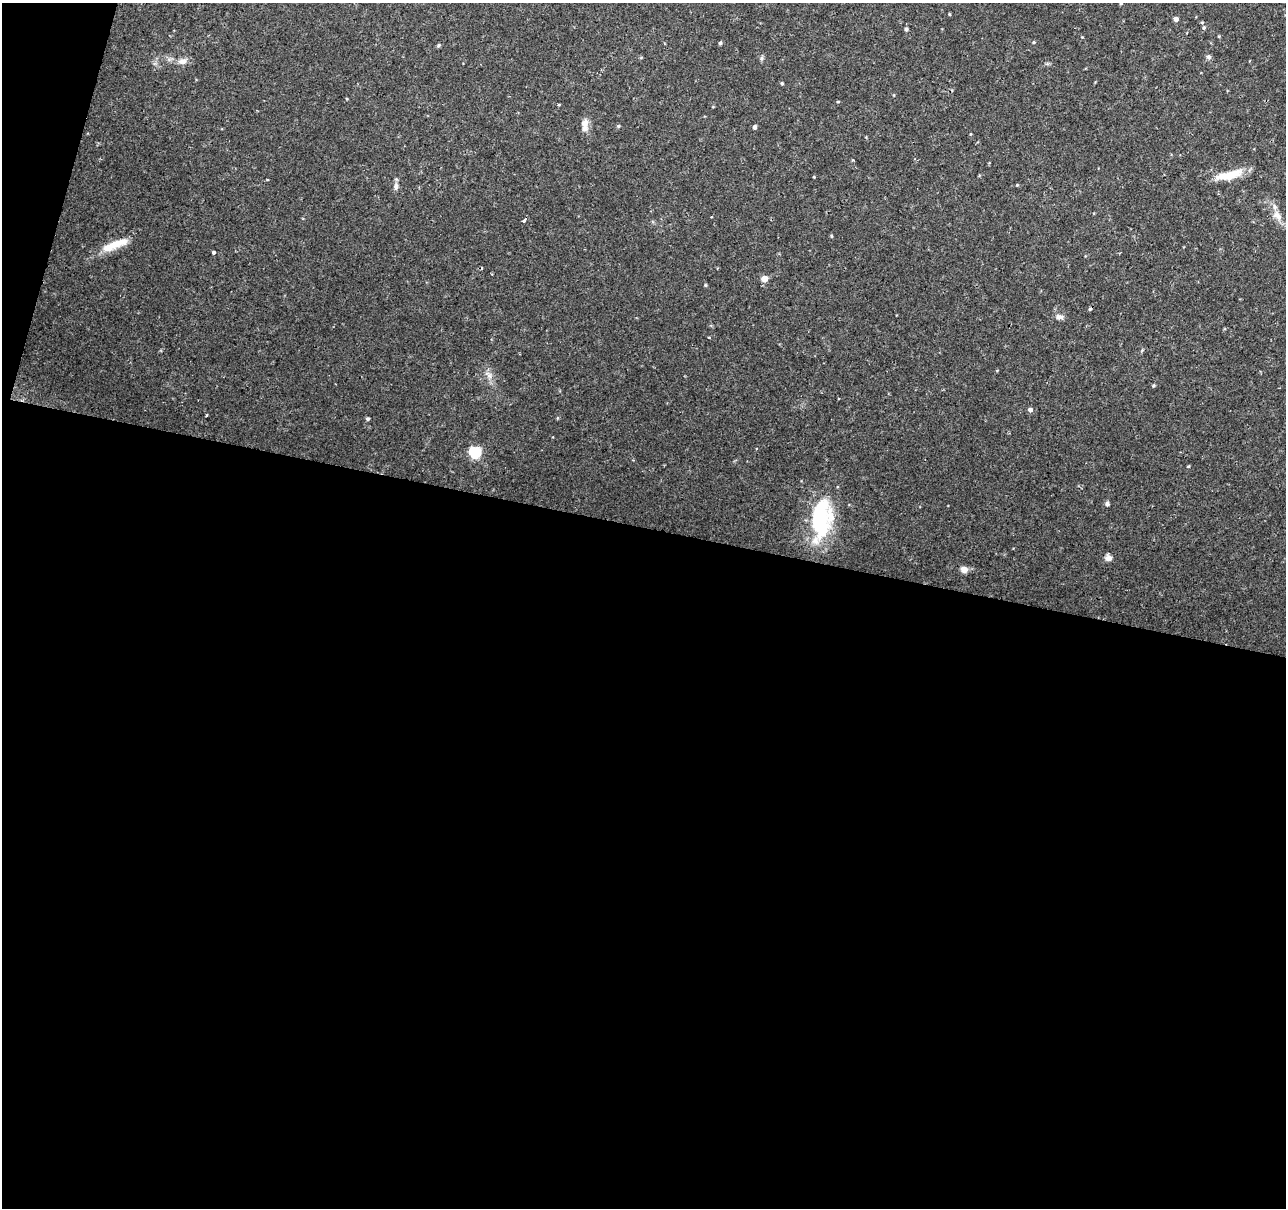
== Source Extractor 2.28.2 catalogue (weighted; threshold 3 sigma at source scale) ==
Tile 13 of 4 x 4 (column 1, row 4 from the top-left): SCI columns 6-1289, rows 283-1488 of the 5141 x 5324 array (HDU 1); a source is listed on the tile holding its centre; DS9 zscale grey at full resolution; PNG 1288 x 1210 px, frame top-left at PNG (2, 3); no overlay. Shown black and unused: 58% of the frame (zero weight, under 2 of 3 exposures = <1% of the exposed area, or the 3 px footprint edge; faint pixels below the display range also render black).
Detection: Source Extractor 2.28.2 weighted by HDU 2 'WHT'; one run over the whole footprint, this tile lists its part. Background 0.0195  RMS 0.0032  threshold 0.0145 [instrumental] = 3 sigma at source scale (4.5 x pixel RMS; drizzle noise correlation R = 1.50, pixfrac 1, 0.0396/0.0396 arcsec/px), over >= 5 px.
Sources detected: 40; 1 cosmic-ray / hot-pixel residue — not listed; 2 inside a brighter listed object's ellipse — not listed separately; the other 37 listed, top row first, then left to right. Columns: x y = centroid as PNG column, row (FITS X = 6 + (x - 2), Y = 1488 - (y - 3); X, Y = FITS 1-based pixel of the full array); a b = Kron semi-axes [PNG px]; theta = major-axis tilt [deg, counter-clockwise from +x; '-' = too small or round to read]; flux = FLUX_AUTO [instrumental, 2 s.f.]
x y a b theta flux
1121 3 4 4 - 0.37
949 14 4 3 - 0.25
1176 19 5 4 - 1.2
1204 28 5 4 - 0.48
906 29 4 4 - 0.64
1033 42 4 4 - 0.33
720 43 4 4 - 0.56
438 45 5 4 - 0.49
1208 57 7 6 - 0.72
182 61 12 8 10 1.9
782 83 4 3 - 0.39
838 102 4 3 - 0.27
585 123 12 9 78 2.1
618 126 5 4 - 0.37
755 127 4 4 - 0.86
1229 175 30 9 15 7.7
814 177 3 3 - 0.23
396 186 9 7 -88 1.1
1277 216 15 9 -37 2.7
524 220 5 3 - 1.1
831 236 5 3 - 0.29
121 242 33 10 19 5
214 252 3 3 - 0.51
764 279 5 4 - 4.8
705 285 5 3 - 0.32
1059 317 10 7 -1 1.3
709 337 3 3 - 0.32
489 376 8 6 -68 1.4
1030 410 6 5 - 0.95
207 415 3 2 - 0.42
368 419 4 4 - 0.56
757 448 3 3 - 0.81
475 452 6 5 - 32
1107 504 5 5 - 0.75
821 519 48 21 85 30
1108 558 8 7 - 1.5
964 569 9 8 - 1.6
Isophote crosses this tile's border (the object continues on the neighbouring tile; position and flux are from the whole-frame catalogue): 1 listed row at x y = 1121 3